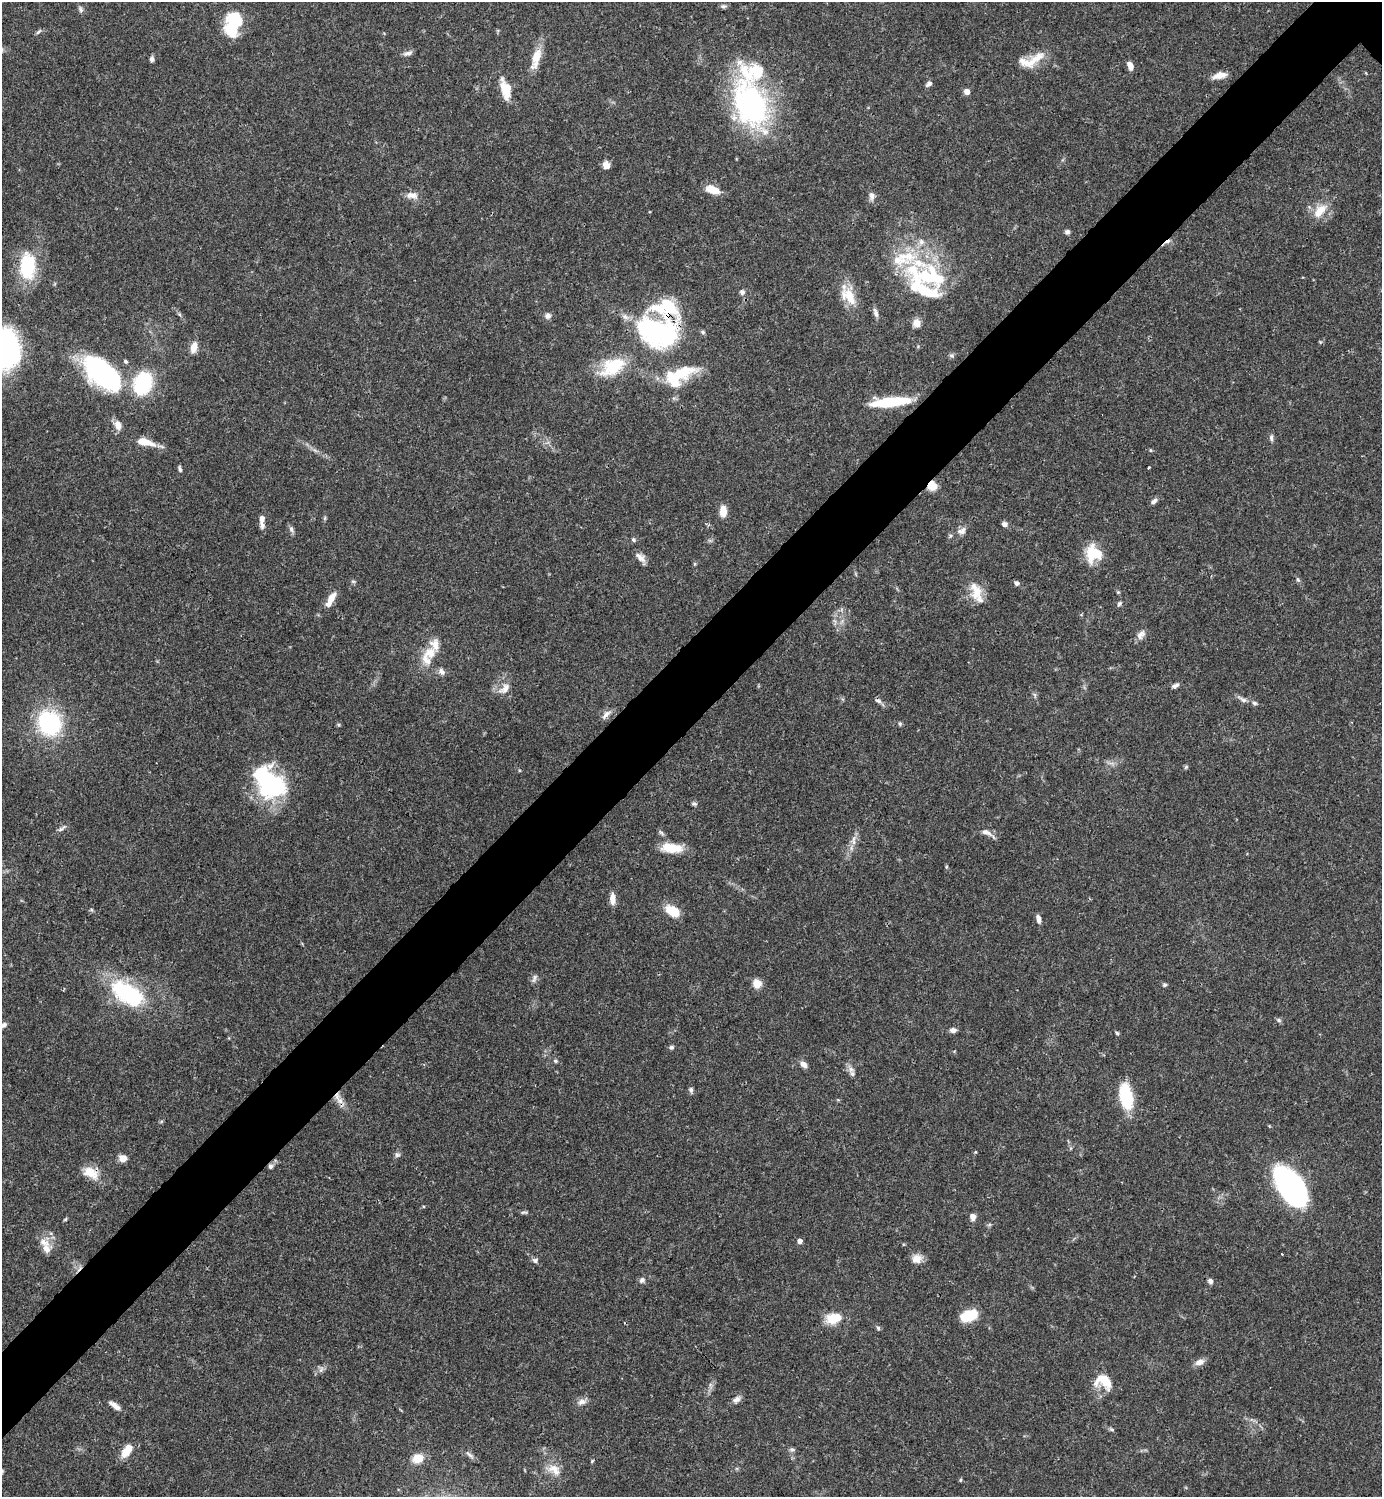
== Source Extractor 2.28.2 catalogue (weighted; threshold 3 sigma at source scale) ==
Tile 7 of 4 x 4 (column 3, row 2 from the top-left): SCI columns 3062-4441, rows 2989-4483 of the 5979 x 5980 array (HDU 1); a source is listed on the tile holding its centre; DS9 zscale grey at full resolution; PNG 1384 x 1499 px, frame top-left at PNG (2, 2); no overlay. Shown black and unused: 6% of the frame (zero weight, under 3 of 4 exposures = <1% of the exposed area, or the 3 px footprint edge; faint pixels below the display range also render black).
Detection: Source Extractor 2.28.2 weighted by HDU 2 'WHT'; one run over the whole footprint, this tile lists its part. Background 0.0382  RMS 0.0026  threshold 0.0119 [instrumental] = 3 sigma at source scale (4.5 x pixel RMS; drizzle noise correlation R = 1.50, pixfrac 1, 0.05/0.05 arcsec/px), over >= 5 px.
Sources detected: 150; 3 inside a brighter object's white glare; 1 cosmic-ray / hot-pixel residue — not listed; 16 inside a brighter listed object's ellipse — not listed separately; the other 130 listed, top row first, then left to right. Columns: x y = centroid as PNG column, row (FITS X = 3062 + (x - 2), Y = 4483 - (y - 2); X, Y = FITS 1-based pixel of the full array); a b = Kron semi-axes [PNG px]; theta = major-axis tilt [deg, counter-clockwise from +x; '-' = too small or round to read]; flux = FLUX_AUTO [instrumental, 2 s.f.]
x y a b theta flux
723 6 8 5 0 0.58
81 9 9 6 -62 0.74
233 24 27 16 75 13
38 32 9 4 44 0.51
408 53 13 5 16 0.91
536 58 29 10 73 4.4
152 59 7 5 81 0.8
1031 60 36 13 23 5.7
1130 65 8 5 -68 2
1220 75 17 7 13 2.5
929 84 8 5 38 0.95
506 89 22 11 -75 5.4
967 92 5 5 - 2.2
750 104 62 38 -71 50
606 165 8 7 - 2
713 190 15 8 -17 4.6
412 195 16 9 -9 2.1
871 196 12 7 -85 1.2
1319 211 23 13 53 4.5
1067 232 6 5 - 0.79
921 242 9 7 -77 1.3
28 266 32 18 87 15
929 275 49 31 10 23
742 292 8 7 - 0.81
849 296 26 15 -51 5.9
876 313 13 5 -73 1.1
548 316 7 7 - 1.1
916 323 11 10 - 1.8
657 332 54 40 -16 44
194 347 13 7 75 2.3
4 349 35 27 -83 68
952 355 7 6 - 0.58
613 366 30 17 29 12
682 372 34 15 17 10
102 373 50 26 -41 36
143 383 18 15 68 22
890 402 39 8 6 15
118 425 10 8 -74 2.3
1271 438 9 5 -83 0.69
145 442 20 8 -14 4.8
1151 450 5 3 - 0.26
1149 467 3 3 - 0.67
180 469 7 4 -81 0.62
932 485 9 8 - 4.1
1154 501 9 5 40 0.88
723 511 12 7 -89 3
325 518 6 4 71 0.36
262 521 15 5 -89 2
1004 524 7 6 - 0.96
291 529 9 6 -62 0.81
962 531 13 9 28 1.7
633 539 6 5 - 0.54
1094 553 18 17 - 8.5
641 557 15 8 -43 1.7
1298 580 7 5 -62 0.53
353 581 6 5 - 0.42
1017 583 5 5 - 0.84
1118 592 5 4 - 0.32
976 593 28 14 -74 5.1
331 599 21 7 63 2.9
1119 604 7 5 46 0.52
1141 635 14 8 52 1.6
430 653 15 14 - 3.8
442 672 10 8 -49 1.1
1176 685 10 5 26 0.83
505 689 17 10 42 2.6
1243 699 17 5 -29 1.2
878 701 9 5 -31 0.8
606 714 16 6 43 1.3
49 723 21 18 -61 30
900 724 6 4 -90 0.42
1186 767 7 4 46 0.39
271 783 36 32 -1 23
694 804 6 5 - 0.59
62 828 13 5 37 0.8
986 832 15 7 -21 1.7
854 840 17 4 88 1.3
672 848 25 10 -6 5.7
946 867 5 3 - 0.27
612 899 13 6 -88 2.2
673 911 14 8 -30 6.9
1038 919 10 5 -80 1.1
534 978 12 5 67 0.73
757 983 10 9 - 2.6
1164 985 6 5 - 0.46
128 993 38 20 -33 26
1279 1020 7 5 -28 0.55
4 1025 7 6 - 0.95
953 1030 7 5 4 1.1
1117 1033 5 4 - 0.36
671 1047 6 5 - 0.54
555 1061 6 5 - 0.42
803 1064 10 7 -42 1.3
851 1069 10 8 -35 1.3
691 1090 8 6 -83 0.62
1126 1096 22 10 -77 18
340 1101 12 9 -43 1.9
397 1155 8 6 -19 0.69
123 1158 8 7 - 2.2
270 1166 7 6 - 0.67
91 1173 21 13 -27 4.6
1291 1187 35 17 -56 92
523 1212 8 4 8 0.44
973 1217 7 6 - 1.4
65 1219 6 4 31 0.32
800 1241 4 4 - 1.4
44 1242 17 9 -24 2.6
1282 1254 3 2 - 0.24
917 1259 13 11 20 2.3
535 1260 8 7 - 0.74
642 1280 7 7 - 0.85
1210 1281 6 5 - 0.84
969 1315 17 10 19 8.2
834 1318 18 11 15 5.9
878 1328 5 5 - 0.47
1199 1362 12 7 18 1.7
321 1369 10 5 63 0.88
1104 1382 24 16 -29 5.6
737 1399 11 7 39 1.3
582 1402 12 8 18 1.4
114 1405 15 5 -36 1.5
1111 1429 7 4 -31 0.44
792 1449 7 4 0 0.51
127 1451 15 7 54 4.7
469 1454 12 4 -40 0.85
418 1458 12 9 17 4.1
592 1461 5 4 - 0.3
554 1469 19 12 -30 3.5
2 1471 6 4 47 0.33
960 1480 5 4 - 0.35
Overlapping masked pixels (flux is a lower limit): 5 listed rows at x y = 657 332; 102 373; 932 485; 270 1166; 91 1173
Isophote crosses this tile's border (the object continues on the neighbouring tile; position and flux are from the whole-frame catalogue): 2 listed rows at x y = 4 349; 2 1471